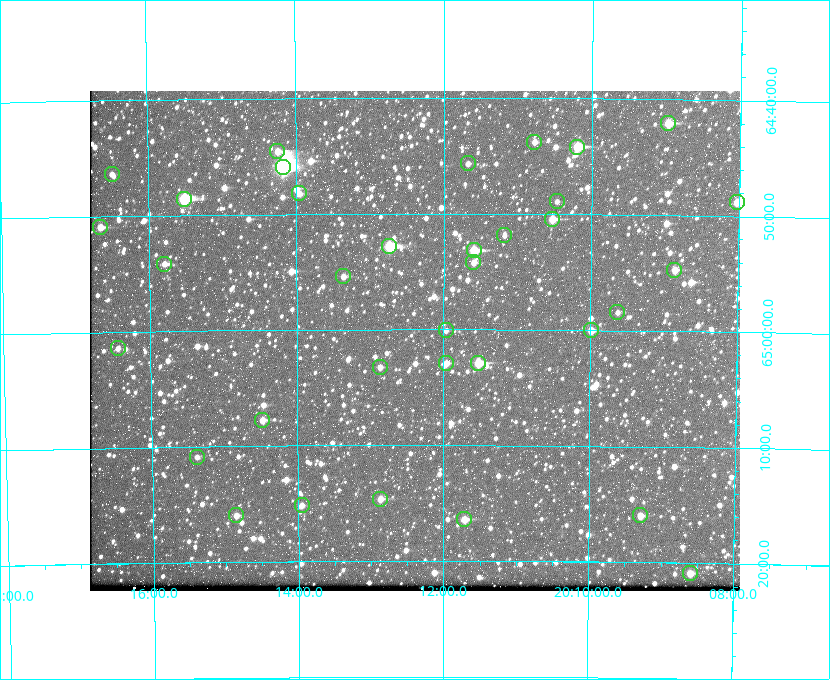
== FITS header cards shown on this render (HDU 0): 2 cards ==
NAXIS1  =                  650 / Width of table row in bytes
NAXIS2  =                  500 / Number of rows in table

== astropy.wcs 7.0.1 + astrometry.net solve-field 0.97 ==
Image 650 x 500 px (HDU 0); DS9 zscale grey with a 90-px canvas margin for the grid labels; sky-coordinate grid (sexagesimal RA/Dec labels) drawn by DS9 from the SOLVED WCS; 35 Tycho-2 reference stars matched to detected sources circled (green)
Header WCS: none
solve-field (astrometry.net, Tycho-2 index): SOLVED blind (the file carries no WCS)
Solved WCS: RA---TAN-SIP/DEC--TAN-SIP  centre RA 20:12:24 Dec +65:01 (303.10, +65.02 deg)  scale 5.19 arcsec/px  FOV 56.2' x 43.2'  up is -180 deg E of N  parity flipped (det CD > 0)
(file carries no celestial WCS; the grid is the blind solution)
Tycho-2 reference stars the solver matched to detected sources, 35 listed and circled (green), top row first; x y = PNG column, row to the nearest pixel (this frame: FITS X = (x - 90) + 1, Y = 500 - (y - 91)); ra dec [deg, ICRS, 3 dp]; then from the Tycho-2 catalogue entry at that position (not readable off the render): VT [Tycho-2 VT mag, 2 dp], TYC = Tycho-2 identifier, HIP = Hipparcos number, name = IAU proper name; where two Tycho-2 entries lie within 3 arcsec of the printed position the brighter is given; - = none
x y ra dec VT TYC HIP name
668 123 302.245 +64.701 10.15 4240-635-1 - -
534 142 302.694 +64.730 11.56 4240-766-1 - -
577 147 302.549 +64.736 9.65 4240-950-1 - -
277 151 303.562 +64.742 10.88 4240-278-1 - -
468 163 302.919 +64.761 11.77 4240-64-1 - -
283 167 303.544 +64.765 7.36 4240-620-1 99731 -
112 174 304.122 +64.773 12.06 4240-1113-1 - -
299 193 303.488 +64.804 11.29 4240-68-1 - -
184 199 303.878 +64.810 8.93 4240-794-1 - -
557 201 302.617 +64.815 11.97 4240-238-1 - -
737 202 302.008 +64.813 10.38 4240-809-1 - -
552 219 302.633 +64.841 10.69 4240-985-1 - -
100 227 304.164 +64.849 10.65 4240-315-1 - -
504 235 302.794 +64.865 12.51 4240-904-1 - -
389 246 303.184 +64.880 9.02 4240-488-1 - -
474 250 302.897 +64.886 9.40 4240-717-1 - -
473 262 302.899 +64.904 11.91 4240-435-1 - -
164 264 303.948 +64.903 11.68 4240-549-1 - -
674 270 302.216 +64.912 11.03 4240-1279-1 - -
343 276 303.341 +64.923 11.58 4240-148-1 - -
617 312 302.408 +64.974 11.97 4240-686-1 - -
446 330 302.992 +65.001 11.85 4240-479-1 - -
591 330 302.498 +65.000 11.22 4240-149-1 - -
118 348 304.112 +65.024 12.29 4240-364-1 - -
446 363 302.992 +65.048 11.44 4240-88-1 - -
478 363 302.882 +65.048 10.25 4240-98-1 - -
380 367 303.217 +65.054 11.98 4240-166-1 - -
262 420 303.620 +65.129 11.18 4240-34-1 - -
197 457 303.846 +65.181 11.99 4240-1077-1 - -
380 499 303.217 +65.244 11.17 4240-236-1 - -
302 505 303.488 +65.252 12.13 4240-1343-1 - -
236 515 303.713 +65.266 11.45 4240-564-1 - -
640 515 302.323 +65.266 11.19 4240-188-1 - -
464 519 302.928 +65.273 10.74 4240-760-1 - -
690 573 302.149 +65.348 11.48 4240-952-1 - -